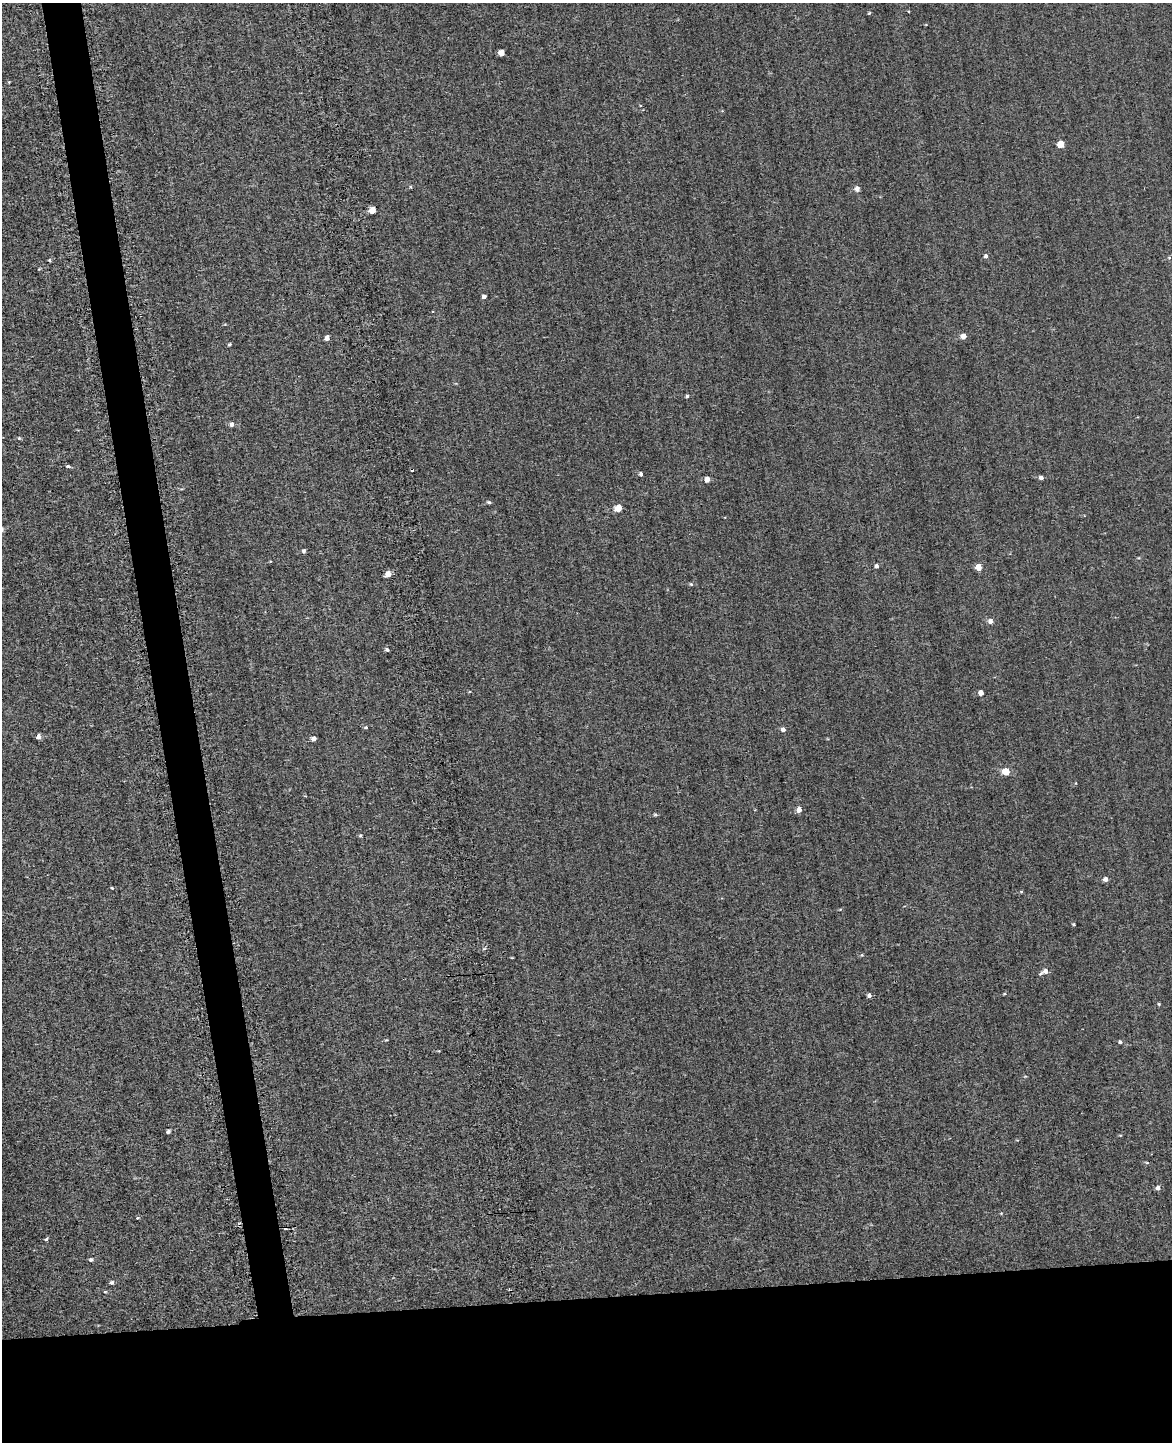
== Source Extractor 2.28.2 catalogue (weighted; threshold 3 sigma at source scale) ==
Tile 11 of 4 x 3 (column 3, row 3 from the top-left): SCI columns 2380-3549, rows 477-1916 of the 4981 x 4952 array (HDU 1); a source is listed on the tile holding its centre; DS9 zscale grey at full resolution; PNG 1174 x 1444 px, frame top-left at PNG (2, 3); no overlay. Shown black and unused: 13% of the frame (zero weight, under 2 of 3 exposures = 12% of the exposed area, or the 3 px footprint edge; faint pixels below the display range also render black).
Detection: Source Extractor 2.28.2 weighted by HDU 2 'WHT'; one run over the whole footprint, this tile lists its part. Background 0.58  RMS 3.4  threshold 15.2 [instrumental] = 3 sigma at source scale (4.5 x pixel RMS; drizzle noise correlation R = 1.50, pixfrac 1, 0.05/0.05 arcsec/px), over >= 5 px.
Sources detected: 63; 1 cosmic-ray / hot-pixel residue — not listed; the other 62 listed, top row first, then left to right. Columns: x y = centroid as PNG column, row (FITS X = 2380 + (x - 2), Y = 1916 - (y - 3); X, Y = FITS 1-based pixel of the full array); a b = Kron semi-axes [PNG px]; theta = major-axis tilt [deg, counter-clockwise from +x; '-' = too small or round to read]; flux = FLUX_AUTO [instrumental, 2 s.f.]
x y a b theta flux
909 12 3 2 - 260
869 13 4 3 - 330
501 53 5 4 - 3800
9 82 3 3 - 250
1061 144 5 5 - 7300
411 187 4 4 - 450
857 189 5 4 - 1900
372 210 5 5 - 6400
986 256 5 4 - 820
1169 258 5 3 - 300
49 260 4 3 - 500
484 296 4 4 - 1100
433 312 3 2 - 380
963 336 4 4 - 3200
327 338 4 4 - 1800
229 344 4 3 - 610
687 396 4 3 - 610
231 424 5 4 - 1500
19 438 5 4 - 330
68 466 6 4 -11 550
641 474 4 3 - 930
1041 478 4 4 - 1300
707 479 5 4 - 2600
489 502 5 3 - 620
618 508 5 5 - 7000
304 551 5 5 - 550
270 561 3 3 - 260
876 566 4 4 - 1200
978 567 5 4 - 5000
388 574 5 5 - 3100
691 584 5 4 - 440
990 621 5 5 - 1600
387 649 4 4 - 820
981 693 4 4 - 3000
366 727 5 4 - 460
783 729 4 4 - 1500
38 737 4 4 - 2000
314 739 4 4 - 2200
1006 771 5 5 - 9600
799 810 5 4 - 2500
655 814 6 4 0 420
360 835 5 4 - 390
1105 879 4 4 - 1700
112 888 4 3 - 420
1021 892 3 3 - 400
1073 924 4 4 - 320
862 955 5 4 - 320
512 958 4 2 - 240
1045 971 9 5 24 2000
869 995 4 4 - 1000
1159 1004 4 4 - 340
386 1040 5 3 - 280
1120 1042 4 4 - 700
439 1051 3 3 - 220
168 1132 4 3 - 810
1147 1163 5 4 - 390
1158 1188 5 5 - 1600
137 1218 4 4 - 330
46 1239 5 4 - 440
91 1260 5 4 - 750
111 1282 5 5 - 670
105 1292 4 3 - 360